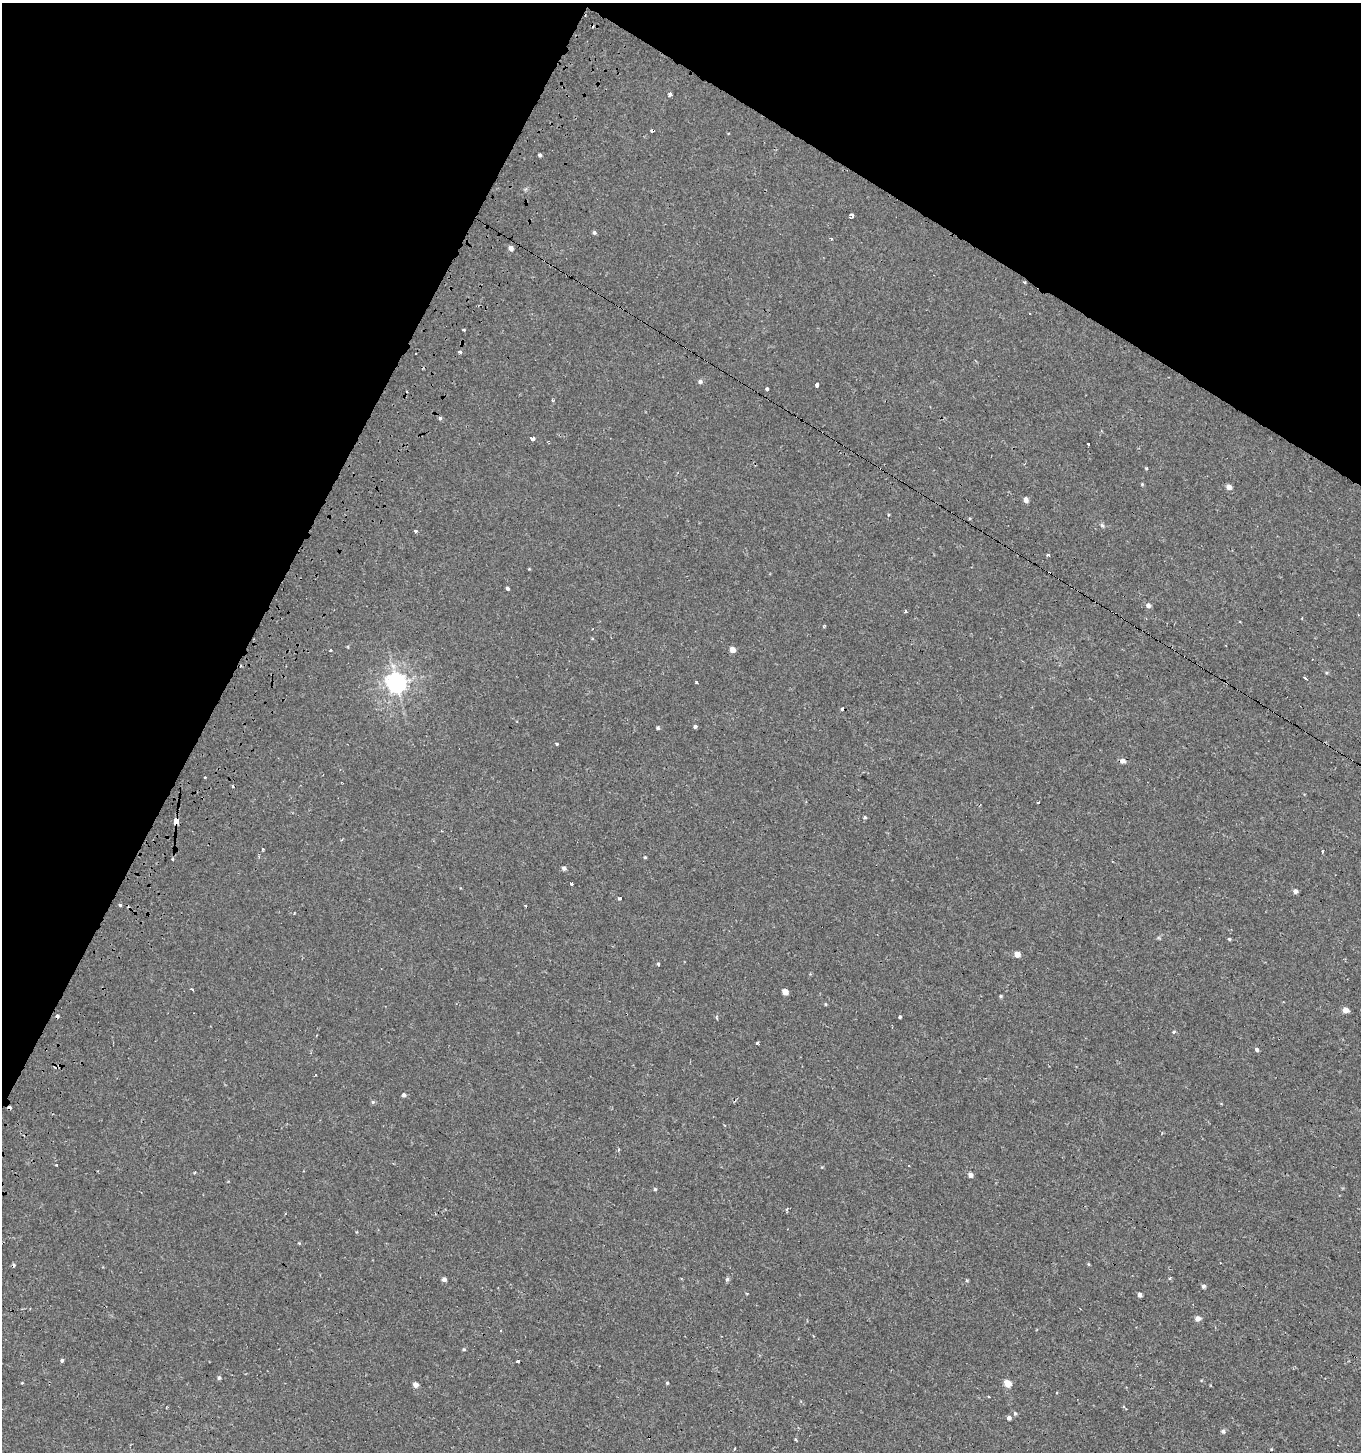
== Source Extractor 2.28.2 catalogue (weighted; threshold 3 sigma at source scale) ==
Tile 2 of 4 x 4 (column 2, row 1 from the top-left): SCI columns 1559-2917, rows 4393-5842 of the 5950 x 5842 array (HDU 1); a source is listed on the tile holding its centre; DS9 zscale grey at full resolution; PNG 1363 x 1454 px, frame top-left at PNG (2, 3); no overlay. Shown black and unused: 26% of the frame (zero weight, under 2 of 3 exposures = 3% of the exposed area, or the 3 px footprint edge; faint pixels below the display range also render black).
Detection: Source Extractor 2.28.2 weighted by HDU 2 'WHT'; one run over the whole footprint, this tile lists its part. Background -4.14e-04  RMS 0.0023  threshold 0.0104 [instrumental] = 3 sigma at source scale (4.5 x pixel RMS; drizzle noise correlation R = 1.50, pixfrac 1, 0.0396/0.0396 arcsec/px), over >= 5 px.
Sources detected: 100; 12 cosmic-ray / hot-pixel residue — not listed; the other 88 listed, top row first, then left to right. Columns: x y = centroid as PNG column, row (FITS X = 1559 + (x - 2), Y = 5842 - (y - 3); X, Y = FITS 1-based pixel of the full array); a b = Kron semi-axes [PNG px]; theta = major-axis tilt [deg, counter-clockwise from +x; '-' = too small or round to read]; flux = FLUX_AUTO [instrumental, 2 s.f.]
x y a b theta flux
670 94 4 3 - 10
540 155 4 3 - 0.42
851 215 4 3 - 1.6
594 232 4 4 - 0.49
831 239 3 2 - 0.46
511 248 4 4 - 1.1
1024 282 4 3 - 0.24
1030 313 3 2 - 0.34
463 330 3 3 - 0.78
460 352 3 3 - 0.58
700 381 5 5 - 0.62
817 385 4 3 - 2.4
767 389 3 3 - 1.2
440 418 5 5 - 0.38
532 439 4 3 - 6.4
1088 444 3 3 - 4.6
1142 484 5 4 - 0.21
1229 487 4 4 - 1.6
1026 500 5 4 - 1.4
1102 525 7 5 -61 0.43
416 531 3 3 - 1.5
1047 555 3 3 - 0.65
507 588 3 3 - 4.1
1148 605 5 5 - 0.82
905 611 3 3 - 0.58
824 626 4 2 - 0.31
732 649 4 4 - 2.2
331 651 3 3 - 0.53
1305 678 4 3 - 0.83
696 682 3 3 - 0.94
397 683 7 7 - 130
695 726 4 3 - 0.48
658 728 4 3 - 0.35
557 744 3 3 - 1.1
1123 761 5 5 - 1.1
1038 803 3 3 - 2.3
865 817 5 4 - 0.31
176 821 5 4 - 5.7
263 849 3 3 - 0.22
1323 851 4 3 - 1
645 857 4 3 - 0.23
173 859 4 3 - 0.2
564 868 4 4 - 0.81
571 884 4 3 - 1.7
1295 891 4 4 - 1.1
620 898 3 3 - 3.2
120 905 3 3 - 0.52
525 906 3 2 - 0.45
1229 939 4 4 - 0.27
1017 954 4 4 - 2.5
658 964 3 3 - 1.4
192 989 3 2 - 0.54
785 992 4 4 - 2.8
1001 996 4 4 - 0.29
825 1004 4 3 - 0.2
1345 1010 4 4 - 2.1
900 1017 4 3 - 1.4
1173 1032 5 3 - 0.23
757 1043 3 3 - 0.57
1257 1050 4 4 - 0.52
315 1075 3 2 - 0.31
403 1095 5 4 - 0.49
373 1102 5 4 - 0.34
56 1165 3 2 - 0.17
971 1175 4 4 - 1.1
655 1189 4 4 - 0.31
787 1209 5 4 - 0.34
299 1243 4 3 - 0.2
1089 1264 5 3 - 0.21
1170 1278 5 3 - 0.22
444 1279 5 4 - 0.74
727 1279 5 5 - 0.47
1203 1286 5 4 - 0.52
1140 1295 4 4 - 0.66
1197 1318 5 4 - 1.5
500 1330 3 2 - 0.2
464 1349 4 3 - 0.3
62 1360 4 3 - 0.37
518 1361 3 3 - 2.3
219 1378 5 4 - 0.41
22 1383 4 3 - 0.18
667 1383 4 3 - 0.26
1008 1383 5 5 - 4.2
416 1385 5 4 - 1.4
1015 1413 5 4 - 0.35
1009 1418 4 4 - 0.89
1223 1431 5 5 - 0.58
795 1439 3 3 - 0.24
Overlapping masked pixels (flux is a lower limit): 1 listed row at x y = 176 821